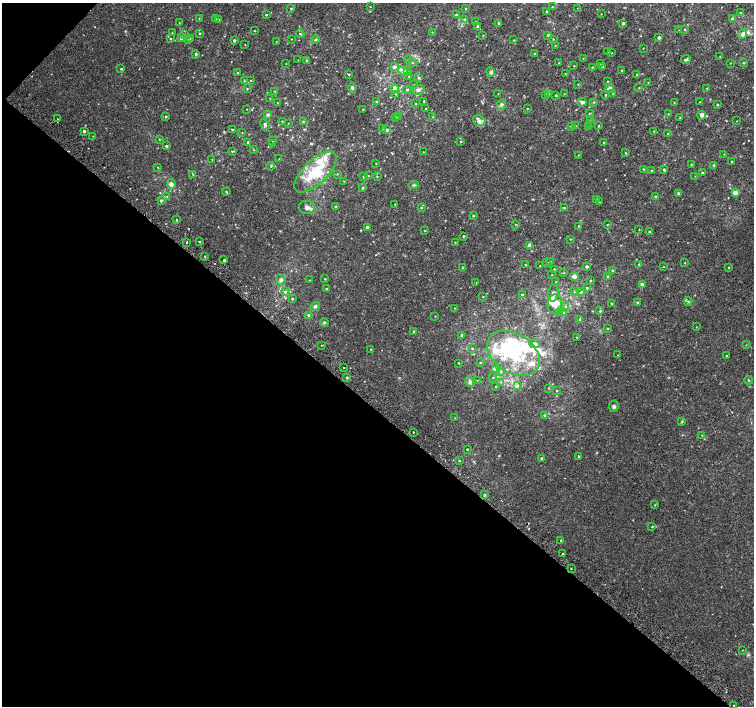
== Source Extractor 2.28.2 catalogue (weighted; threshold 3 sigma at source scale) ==
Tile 9 of 4 x 4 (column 1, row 3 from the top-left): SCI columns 34-1537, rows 1668-3075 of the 6075 x 6084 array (HDU 1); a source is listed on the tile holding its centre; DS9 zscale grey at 2 x 2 block average (1 PNG px = mean of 2 x 2 image px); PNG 756 x 708 px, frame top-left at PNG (2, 3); each listed source drawn as its Kron ellipse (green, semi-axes under 4 px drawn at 4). Shown black and unused: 43% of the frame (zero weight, under 2 of 3 exposures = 2% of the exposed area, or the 3 px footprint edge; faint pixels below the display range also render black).
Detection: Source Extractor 2.28.2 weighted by HDU 2 'WHT'; one run over the whole footprint, this tile lists its part. Background 0.00396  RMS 0.0028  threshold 0.0128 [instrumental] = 3 sigma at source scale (4.5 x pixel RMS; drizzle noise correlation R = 1.50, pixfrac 1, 0.0396/0.0396 arcsec/px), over >= 5 px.
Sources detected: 328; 4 inside a brighter object's white glare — neither listed nor drawn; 22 inside a brighter listed object's ellipse — not listed separately; the other 302 listed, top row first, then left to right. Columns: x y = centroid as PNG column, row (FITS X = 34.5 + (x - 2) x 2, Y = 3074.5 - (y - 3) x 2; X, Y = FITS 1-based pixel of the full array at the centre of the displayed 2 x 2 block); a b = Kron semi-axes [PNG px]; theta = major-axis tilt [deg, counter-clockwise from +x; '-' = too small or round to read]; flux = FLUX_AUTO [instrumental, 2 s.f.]
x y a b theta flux
552 6 3 3 - 0.63
370 7 2 2 - 0.24
291 8 3 2 - 0.58
577 8 2 2 - 0.17
465 9 3 2 - 0.38
546 11 3 2 - 0.53
740 13 2 2 - 0.32
601 14 2 2 - 0.4
266 15 2 2 - 1.4
456 15 2 2 - 1.2
199 18 2 2 - 0.27
215 19 3 3 - 0.55
465 19 4 3 - 0.82
733 19 3 2 - 2.7
218 20 3 2 - 1
476 22 2 2 - 0.26
179 23 2 2 - 0.22
498 23 2 2 - 0.69
623 23 2 2 - 1.2
477 26 3 2 - 0.65
684 29 3 2 - 0.35
679 30 2 2 - 0.22
254 31 2 2 - 0.31
432 32 2 2 - 0.24
172 33 2 2 - 0.27
200 33 2 2 - 0.51
300 34 4 2 - 0.68
743 34 5 4 - 3.3
184 35 4 3 - 0.8
483 35 3 2 - 0.24
548 35 3 3 - 0.54
659 37 3 2 - 1.3
171 38 3 2 - 0.48
181 38 3 2 - 4.3
191 38 2 2 - 0.48
291 39 3 2 - 0.28
553 39 3 2 - 0.4
188 40 2 2 - 0.37
234 40 2 2 - 1.4
315 40 5 3 - 0.8
514 40 2 2 - 0.4
276 42 2 2 - 0.21
245 45 2 2 - 0.27
555 46 2 2 - 0.34
643 48 2 2 - 0.25
608 51 2 2 - 0.21
534 53 2 2 - 0.38
612 53 2 2 - 0.21
196 54 3 3 - 1.1
720 57 3 2 - 0.27
583 58 3 2 - 0.24
298 60 2 2 - 0.25
306 60 3 3 - 0.57
408 60 3 2 - 0.42
686 60 5 3 - 1.2
412 62 3 2 - 0.46
559 63 2 2 - 0.23
600 63 2 2 - 0.33
730 63 3 2 - 0.24
744 63 3 2 - 0.41
286 64 2 2 - 0.24
574 66 2 2 - 0.33
603 66 3 3 - 0.55
394 67 3 3 - 2.2
592 67 3 2 - 0.41
121 69 3 2 - 0.53
403 71 5 4 - 3.2
622 71 2 2 - 0.71
407 72 3 3 - 0.62
491 72 5 4 - 1.2
237 73 3 2 - 0.59
565 74 2 2 - 0.28
349 75 2 2 - 0.56
637 75 3 2 - 0.51
409 77 2 2 - 0.41
418 78 4 3 - 0.81
244 80 3 3 - 0.55
250 80 2 2 - 0.26
607 81 2 2 - 0.34
648 82 2 2 - 0.23
578 84 3 2 - 0.31
414 85 3 3 - 0.48
352 88 5 4 - 1.1
639 88 2 2 - 0.32
707 88 2 2 - 0.31
247 89 3 2 - 0.44
394 89 4 4 - 2.9
610 89 4 3 - 5.2
407 90 5 3 - 1
418 90 7 5 9 2.8
275 91 3 2 - 0.32
498 93 2 2 - 0.24
396 94 3 3 - 0.42
549 94 3 2 - 0.42
564 94 2 2 - 0.29
613 94 2 2 - 0.38
545 95 2 2 - 0.46
556 95 2 2 - 0.49
605 95 3 2 - 0.49
270 98 2 2 - 0.27
377 101 2 2 - 0.37
424 101 2 2 - 0.67
582 102 4 3 - 2.1
594 102 3 2 - 0.41
700 102 2 2 - 0.23
277 103 2 2 - 0.23
674 103 2 2 - 0.31
416 104 2 2 - 0.4
502 104 5 4 - 1.5
717 105 2 2 - 0.66
426 108 2 2 - 0.41
247 109 2 2 - 0.24
363 109 2 2 - 0.24
527 109 3 2 - 0.35
589 113 3 2 - 0.32
668 114 2 2 - 0.28
268 115 4 3 - 0.86
702 115 4 4 - 2.8
166 117 3 2 - 0.8
399 117 3 3 - 1.3
433 117 2 2 - 0.31
680 117 3 2 - 0.43
395 118 3 3 - 1.1
57 119 2 2 - 0.25
591 119 2 2 - 0.29
282 121 2 2 - 0.29
479 121 6 5 - 2.5
737 121 2 2 - 0.24
303 122 4 3 - 0.68
288 123 2 2 - 0.29
590 124 2 2 - 0.24
265 125 6 3 -66 1.2
571 126 3 3 - 0.54
576 126 2 2 - 0.31
588 126 3 2 - 0.39
598 126 3 3 - 0.56
383 129 2 2 - 0.41
233 130 3 2 - 0.88
387 130 3 3 - 1.8
84 131 2 2 - 1.3
654 131 3 2 - 0.35
242 133 2 2 - 0.22
668 134 3 2 - 0.66
93 136 2 2 - 0.2
159 139 3 2 - 0.39
272 140 3 2 - 0.59
461 141 3 2 - 0.47
248 142 2 2 - 0.99
604 142 2 2 - 0.36
273 143 3 2 - 0.47
166 146 4 3 - 0.77
254 150 3 2 - 0.28
232 151 3 3 - 0.65
423 152 2 2 - 0.21
625 153 3 2 - 0.4
724 154 2 2 - 0.31
578 155 3 2 - 0.29
212 159 2 2 - 0.28
279 159 2 2 - 0.22
731 161 2 2 - 0.36
376 163 2 2 - 0.27
691 164 3 2 - 0.33
714 165 3 3 - 1
271 166 4 2 - 0.55
158 167 2 2 - 0.32
643 169 3 2 - 0.38
652 170 3 2 - 0.43
664 170 3 2 - 0.83
315 172 27 11 44 25
702 173 2 2 - 0.58
337 174 3 2 - 0.4
193 175 4 2 - 0.4
368 176 2 2 - 0.24
695 176 2 2 - 0.2
364 177 2 2 - 0.87
377 177 2 2 - 0.4
344 181 2 2 - 0.28
171 184 5 3 - 3.2
414 185 5 3 - 0.89
362 188 2 2 - 0.74
226 192 4 2 - 0.58
735 193 3 3 - 8.2
678 194 3 3 - 0.89
167 196 3 3 - 0.6
656 196 3 2 - 0.78
596 199 2 2 - 0.25
161 200 3 2 - 1.3
600 202 3 2 - 0.27
395 204 2 2 - 0.38
307 207 8 7 - 2.6
335 207 2 2 - 1.2
421 208 3 3 - 0.67
564 208 3 2 - 0.43
473 216 3 2 - 0.57
177 220 2 2 - 1.6
515 224 2 2 - 0.31
607 225 2 2 - 0.34
579 226 3 2 - 0.46
367 227 2 2 - 2.5
639 230 2 2 - 0.29
425 231 2 2 - 0.26
649 232 2 2 - 0.94
464 236 2 2 - 0.83
570 239 2 2 - 0.35
187 242 2 2 - 0.55
199 242 3 2 - 0.53
455 242 2 2 - 0.38
529 246 4 3 - 2.5
205 256 2 2 - 0.35
224 260 2 2 - 2.4
550 261 2 2 - 0.34
547 263 3 2 - 0.5
685 263 2 2 - 0.27
639 264 3 2 - 0.3
525 265 2 2 - 0.51
540 266 2 2 - 0.27
587 267 2 2 - 1.4
664 267 2 2 - 0.21
462 268 3 2 - 0.31
729 268 3 2 - 0.41
554 269 2 2 - 0.38
612 271 3 2 - 0.72
564 273 2 2 - 0.31
552 275 2 2 - 0.24
574 277 4 3 - 3.3
607 277 4 3 - 0.71
325 279 2 2 - 0.42
281 280 5 4 - 1.5
309 280 2 2 - 0.24
590 281 3 2 - 0.61
476 282 2 2 - 0.22
556 282 2 2 - 0.38
642 285 2 2 - 3.6
587 288 3 3 - 0.67
326 289 3 2 - 0.37
285 292 3 3 - 1.1
574 292 4 2 - 0.55
581 292 4 3 - 0.64
553 293 9 5 80 2.6
522 295 2 2 - 1.8
483 297 2 2 - 0.28
292 299 2 2 - 0.72
688 302 4 3 - 0.97
611 303 3 2 - 0.51
638 303 2 2 - 1.4
555 304 10 7 83 6.2
315 306 5 4 - 1.2
566 307 3 3 - 1
455 308 3 2 - 0.41
600 311 3 2 - 0.64
560 313 3 3 - 0.53
564 313 4 3 - 0.69
309 316 3 3 - 3.5
435 316 2 2 - 0.27
580 319 3 3 - 0.82
324 322 4 3 - 0.84
696 327 2 2 - 0.24
607 328 3 2 - 0.37
414 331 2 2 - 0.71
462 335 2 2 - 1.3
577 337 2 2 - 0.35
534 344 5 4 - 2.3
321 345 2 2 - 0.31
746 345 2 2 - 0.29
472 348 2 2 - 0.56
371 349 2 2 - 0.34
513 353 29 19 -32 43
618 355 2 2 - 0.23
727 356 2 2 - 0.5
459 363 3 2 - 0.36
480 363 3 2 - 0.35
344 367 2 2 - 0.83
495 370 3 3 - 0.58
501 371 3 3 - 0.61
493 377 3 2 - 0.35
347 378 2 2 - 0.68
477 380 2 2 - 0.21
748 380 4 2 - 0.53
469 382 5 4 - 1.7
501 382 4 4 - 0.93
517 386 4 4 - 1.3
496 387 2 2 - 0.4
549 388 2 2 - 0.3
557 390 3 2 - 0.4
614 406 6 4 79 1.6
544 415 3 3 - 0.69
455 418 2 2 - 0.33
682 422 4 3 - 0.63
414 432 2 2 - 1.3
702 435 2 2 - 0.25
467 449 2 2 - 0.53
578 456 2 2 - 1
541 458 2 2 - 0.76
460 461 2 2 - 1.1
485 495 3 2 - 0.59
655 505 2 2 - 0.38
652 527 3 3 - 0.45
561 540 2 2 - 1.3
562 554 2 2 - 0.87
571 569 2 2 - 0.35
742 650 3 2 - 0.26
734 705 2 2 - 2.6
Overlapping masked pixels (flux is a lower limit): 2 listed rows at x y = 224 260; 561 540
Diffuse or blended objects may show on this block-average render without a row.